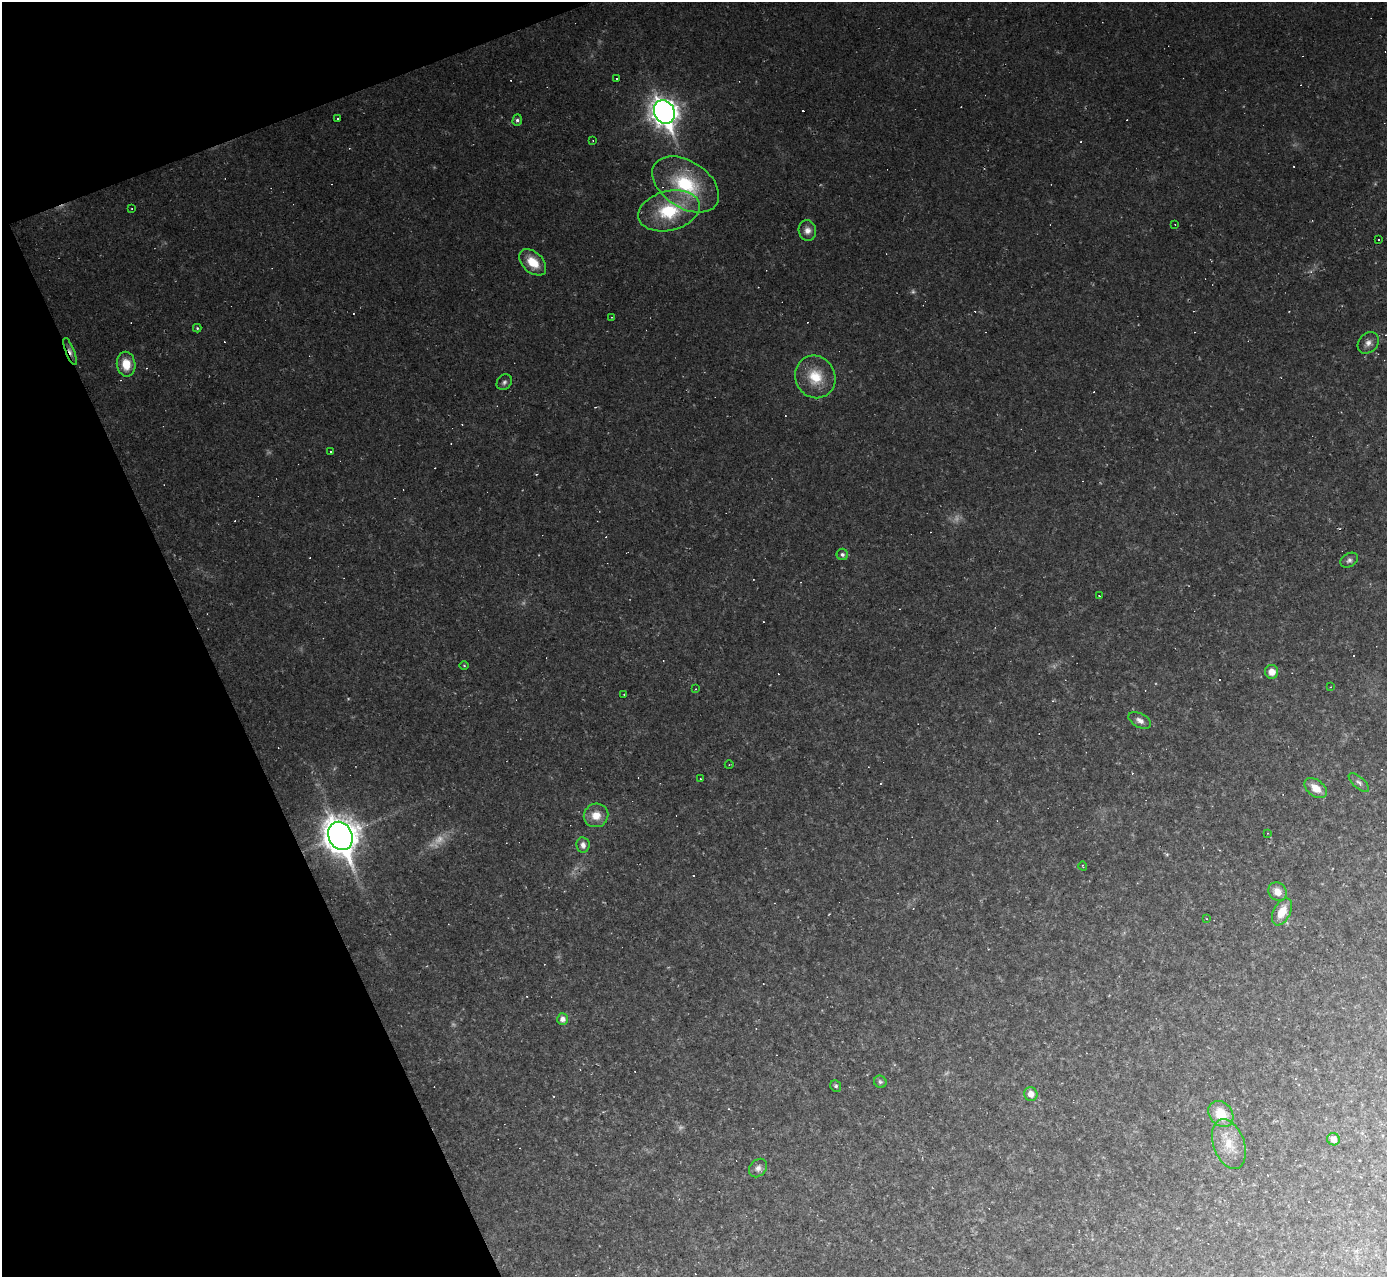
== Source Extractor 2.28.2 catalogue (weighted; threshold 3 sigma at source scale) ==
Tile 5 of 4 x 4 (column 1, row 2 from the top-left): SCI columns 1-1385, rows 2828-4102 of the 5539 x 5526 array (HDU 1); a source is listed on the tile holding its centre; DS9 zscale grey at full resolution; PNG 1389 x 1279 px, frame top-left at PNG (2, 2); each listed source drawn as its Kron ellipse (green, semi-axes under 4 px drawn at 4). Shown black and unused: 19% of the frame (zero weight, under 2 of 3 exposures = <1% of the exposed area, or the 3 px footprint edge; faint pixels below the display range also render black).
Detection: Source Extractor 2.28.2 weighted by HDU 2 'WHT'; one run over the whole footprint, this tile lists its part. Background 0.0438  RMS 0.0071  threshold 0.032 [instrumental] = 3 sigma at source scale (4.5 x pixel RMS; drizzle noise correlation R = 1.50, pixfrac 1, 0.05/0.05 arcsec/px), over >= 5 px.
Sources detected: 91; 7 too faint to see at this stretch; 35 cosmic-ray / hot-pixel residue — neither listed nor drawn; the other 49 listed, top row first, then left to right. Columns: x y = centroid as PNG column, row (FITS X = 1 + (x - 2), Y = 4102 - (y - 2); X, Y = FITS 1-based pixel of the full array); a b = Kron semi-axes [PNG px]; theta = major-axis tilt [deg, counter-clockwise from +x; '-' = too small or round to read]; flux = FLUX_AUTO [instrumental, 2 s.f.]
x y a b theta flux
617 79 3 2 - 0.71
664 112 12 10 -64 790
337 118 3 2 - 0.79
517 120 6 4 72 1.7
593 141 3 3 - 0.58
686 184 37 23 -33 56
132 209 3 2 - 0.63
669 211 31 19 14 45
1175 224 3 2 - 0.49
807 231 10 9 - 5.1
1378 240 3 3 - 4.1
533 262 16 10 -43 15
611 317 3 2 - 0.45
197 328 4 4 - 0.87
1368 343 12 9 47 4.6
70 351 14 4 -69 3.3
126 364 12 9 -81 14
815 377 21 20 - 22
504 382 8 7 - 2.4
330 452 3 3 - 2.9
842 554 6 5 - 2.2
1349 560 9 6 31 2.6
1099 596 3 2 - 2.3
464 666 4 3 - 0.63
1272 672 7 6 - 7.5
1330 687 3 2 - 0.41
696 689 4 2 - 0.5
624 694 2 2 - 0.56
1140 720 12 7 -28 4
729 765 4 3 - 0.58
700 779 2 2 - 0.52
1359 782 12 5 -42 2.7
1316 788 13 8 -37 9.9
596 815 12 11 - 10
1267 833 3 2 - 0.51
340 836 15 11 -67 1500
583 845 8 6 -82 3.7
1083 866 4 3 - 0.46
1277 892 10 8 -46 7
1282 912 14 8 63 12
1207 919 3 2 - 0.49
562 1019 6 5 - 4.4
880 1082 6 6 - 1.5
836 1086 6 5 - 1.6
1031 1094 7 6 - 6
1221 1114 14 11 -49 19
1333 1139 6 6 - 5.1
1229 1144 26 15 -70 18
758 1168 10 8 48 3.6
Overlapping masked pixels (flux is a lower limit): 1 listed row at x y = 70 351